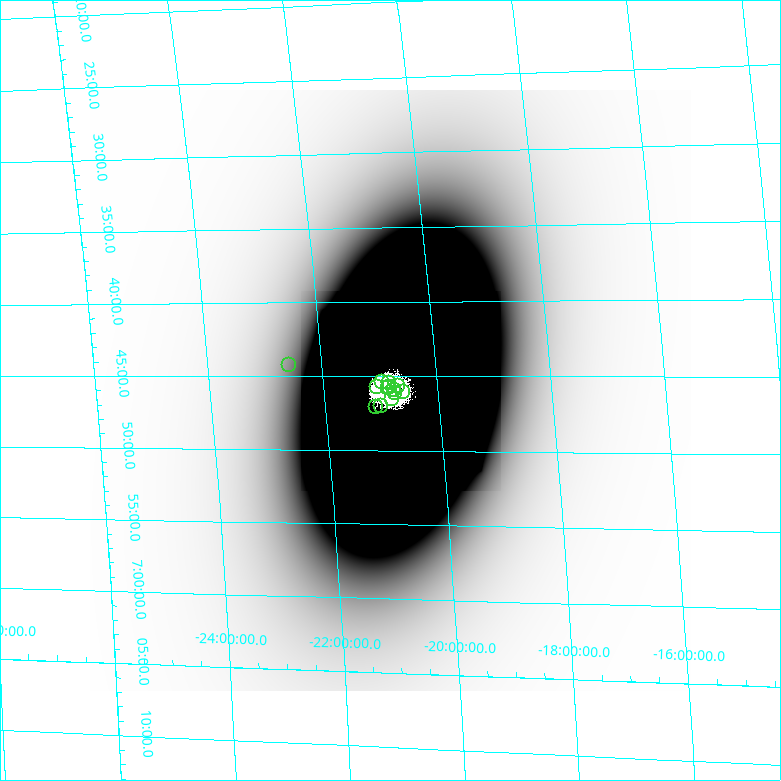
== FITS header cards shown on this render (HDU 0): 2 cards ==
NAXIS1  =                  601
NAXIS2  =                  601

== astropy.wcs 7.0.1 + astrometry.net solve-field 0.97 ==
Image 601 x 601 px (HDU 0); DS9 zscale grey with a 90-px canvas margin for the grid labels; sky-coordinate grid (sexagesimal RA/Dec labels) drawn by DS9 from the SOLVED WCS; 13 Tycho-2 reference stars matched to detected sources circled (green)
Header WCS: none
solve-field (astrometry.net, Tycho-2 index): SOLVED blind (the file carries no WCS)
Solved WCS: RA---TAN/DEC--TAN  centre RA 06:45:56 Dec -20:50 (101.48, -20.84 deg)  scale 63.3 x 56.9 arcsec/px (non-square pixels)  FOV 634.4' x 570.4'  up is -84 deg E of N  parity flipped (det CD > 0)
(file carries no celestial WCS; the grid is the blind solution)
Tycho-2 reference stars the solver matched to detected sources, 13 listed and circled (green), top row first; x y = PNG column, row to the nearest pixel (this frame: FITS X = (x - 90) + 1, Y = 601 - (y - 91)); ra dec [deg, ICRS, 3 dp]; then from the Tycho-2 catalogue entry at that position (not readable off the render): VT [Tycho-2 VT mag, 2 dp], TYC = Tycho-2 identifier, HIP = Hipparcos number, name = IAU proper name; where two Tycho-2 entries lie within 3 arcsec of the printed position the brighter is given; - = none
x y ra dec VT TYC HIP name
289 366 101.055 -22.574 7.97 6521-926-1 - -
382 383 101.354 -20.969 8.76 5961-818-1 - -
389 384 101.367 -20.840 8.23 5961-2850-1 - -
398 387 101.420 -20.694 7.79 5961-3346-1 - -
377 388 101.434 -21.062 7.97 5961-2270-1 - -
389 388 101.429 -20.853 7.54 5961-362-1 32393 -
388 389 101.456 -20.862 8.27 5961-1358-1 - -
394 391 101.489 -20.775 7.05 5961-3331-1 32406 -
403 393 101.520 -20.607 7.91 5957-811-1 32422 -
395 394 101.530 -20.754 7.32 5961-3329-1 32426 -
392 400 101.639 -20.812 7.87 5961-2866-1 32467 -
381 407 101.756 -21.015 6.03 5961-3333-1 32504 -
376 408 101.774 -21.102 7.91 5961-1426-1 - -